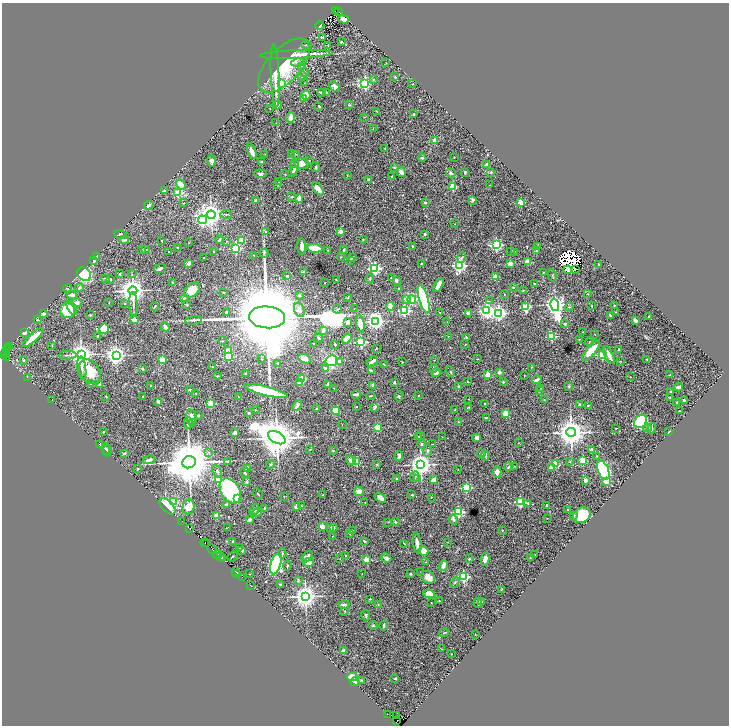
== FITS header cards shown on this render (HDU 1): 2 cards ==
NAXIS1  =                 1454
NAXIS2  =                 1447

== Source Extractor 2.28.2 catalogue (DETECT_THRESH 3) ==
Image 1454 x 1447 px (HDU 1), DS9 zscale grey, zoomed out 1/2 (1 PNG px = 2 x 2 image px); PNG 731 x 728 px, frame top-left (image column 2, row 1446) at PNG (2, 3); each listed source drawn as its Kron ellipse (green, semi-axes under 4 px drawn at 4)
Background 1.34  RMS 0.027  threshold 0.0818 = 3 sigma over >= 5 px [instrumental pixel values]
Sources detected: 577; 69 cannot appear on this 1/2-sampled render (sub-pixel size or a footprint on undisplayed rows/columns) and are neither listed nor drawn; of the other 508, the 500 brightest by FLUX_AUTO listed and drawn (8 fainter detections omitted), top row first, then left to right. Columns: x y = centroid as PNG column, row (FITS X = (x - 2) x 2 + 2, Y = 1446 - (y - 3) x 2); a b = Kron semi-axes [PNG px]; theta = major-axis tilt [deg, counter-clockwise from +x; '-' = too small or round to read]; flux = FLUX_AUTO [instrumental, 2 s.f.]
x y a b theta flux
335 10 3 2 - 360
339 11 2 1 - 290
344 19 5 3 - 49
320 26 4 3 - 6.7
323 37 3 2 - 9
341 42 3 2 - 5.6
306 45 5 3 - 4.9
328 46 2 1 - 1.5
296 54 36 3 3 74
297 62 6 4 15 14
386 63 2 1 - 1.5
284 65 33 16 48 260
302 67 4 3 - 5.2
305 73 4 4 - 7.2
275 76 31 3 -87 79
302 76 4 4 - 7
395 77 2 2 - 12
373 79 3 3 - 4.4
282 83 4 2 - 100
304 83 3 2 - 1.7
365 83 4 3 - 840
413 84 3 3 - 3.3
334 86 6 3 -45 19
321 92 4 2 - 10
327 93 3 2 - 5.3
306 95 5 4 - 72
303 98 4 3 - 14
277 105 4 3 - 12
349 105 4 3 - 4.9
319 106 3 2 - 4.5
270 109 2 2 - 2.7
377 112 3 2 - 4.9
414 114 2 2 - 5.5
291 117 5 3 - 41
365 117 3 2 - 3.1
276 123 2 2 - 1.8
373 128 3 2 - 2.1
434 140 2 2 - 89
385 148 2 2 - 5
252 151 8 3 -68 31
291 153 3 2 - 2.6
265 154 2 2 - 1.9
295 154 3 2 - 4.1
454 157 2 2 - 2.8
422 158 4 4 - 6.3
212 161 5 4 - 13
309 161 2 2 - 6.9
261 162 2 2 - 6.2
301 164 7 5 -7 40
486 165 4 2 - 12
294 167 7 4 80 21
315 167 5 3 - 6.5
394 167 4 3 - 4.7
293 172 5 3 - 6.9
401 172 5 3 - 29
465 172 3 2 - 11
491 172 2 2 - 14
451 173 5 3 - 7.8
260 174 6 3 -6 12
285 174 2 2 - 2.7
347 175 2 1 - 3.4
392 176 2 2 - 6.1
369 180 2 2 - 42
278 182 2 2 - 2
181 184 5 3 - 100
278 185 3 3 - 4.9
490 185 2 1 - 1.7
453 186 3 3 - 280
318 189 8 3 -52 45
164 191 2 2 - 12
178 193 3 3 - 290
292 197 4 2 - 3.3
299 198 4 3 - 21
473 200 4 3 - 11
255 201 3 3 - 12
425 202 2 2 - 25
521 202 2 2 - 130
183 203 3 2 - 2.9
149 205 4 3 - 9.9
226 214 6 2 8 4.8
211 215 4 4 - 4500
203 220 4 3 - 700
455 224 2 2 - 1.9
266 231 3 3 - 5
340 232 2 2 - 71
120 234 6 4 -18 9
424 234 3 2 - 5.4
363 239 3 2 - 3.5
124 240 5 4 - 21
219 240 4 3 - 8.2
242 240 4 4 - 53
162 241 2 2 - 6.8
226 242 2 2 - 1.9
189 243 2 1 - 2.4
496 245 3 3 - 1100
302 246 8 3 -87 45
177 247 2 1 - 1.9
413 247 3 2 - 9.4
538 247 4 4 - 6.6
236 248 3 3 - 640
315 248 8 3 -6 120
142 249 3 2 - 3.4
146 250 3 2 - 2.6
328 250 3 2 - 2.4
344 250 3 2 - 6.3
537 250 4 3 - 17
169 251 2 2 - 3.5
511 251 3 2 - 2.2
214 252 3 3 - 5
514 252 2 1 - 1.8
264 253 4 3 - 6.1
253 255 2 2 - 1.7
97 256 2 2 - 3.8
203 257 2 2 - 2.2
341 257 2 2 - 1.7
352 258 3 2 - 3.4
462 258 5 3 - 5.9
94 260 3 3 - 27
351 260 3 2 - 4.3
527 262 2 2 - 160
189 263 2 2 - 61
421 264 2 2 - 4.5
510 264 2 2 - 78
459 265 3 3 - 1200
599 265 3 2 - 3.3
160 268 6 3 21 11
375 268 3 3 - 790
576 269 2 1 - 5
568 270 4 3 - 13
304 272 2 2 - 43
543 272 3 2 - 2.6
84 274 7 6 - 510
120 274 3 3 - 3.8
132 274 3 2 - 4.1
552 275 6 2 -77 5.1
287 276 3 2 - 5.2
391 277 3 2 - 4.6
495 277 2 2 - 73
105 279 4 3 - 5.7
110 279 3 3 - 7.4
370 279 5 3 - 6.4
336 280 2 2 - 2.4
396 280 3 2 - 19
172 282 3 3 - 4.7
325 283 3 2 - 2.5
534 284 3 2 - 4
438 285 7 3 61 48
513 287 2 2 - 3.8
80 288 4 3 - 11
398 288 3 2 - 2.7
68 289 4 3 - 5
192 290 9 6 40 90
523 290 2 2 - 2.4
133 291 4 4 - 6700
223 292 2 2 - 8.4
504 294 2 2 - 2.9
588 294 3 1 - 2
72 295 5 3 - 17
299 295 4 2 - 5
184 298 4 3 - 12
348 298 2 2 - 3.2
407 299 2 2 - 46
412 299 4 4 - 230
424 299 14 4 -74 600
489 301 3 2 - 3.5
109 302 2 1 - 1.6
77 303 5 4 - 14
125 304 2 2 - 4.1
133 304 12 2 -87 10
187 305 4 3 - 4.9
555 305 6 4 -76 3100
614 305 2 2 - 4.4
390 306 4 3 - 68
592 306 2 2 - 5.7
155 307 3 2 - 6.3
526 307 3 3 - 320
569 307 4 2 - 4.3
72 308 7 4 -60 19
354 308 2 1 - 1.6
337 309 4 2 - 4.4
299 310 7 5 -68 25
404 310 3 3 - 530
67 311 7 7 - 140
487 311 4 4 - 1600
226 312 3 3 - 15
440 312 2 2 - 3
616 312 2 2 - 2.5
468 313 4 3 - 17
498 313 4 3 - 1500
43 314 2 2 - 51
90 315 3 3 - 3.3
610 315 4 2 - 8.5
649 316 2 2 - 4.2
267 317 18 11 -5 160000
37 320 3 2 - 3.9
134 320 2 2 - 51
194 320 8 2 7 9.7
635 320 3 2 - 14
376 321 4 4 - 2300
348 322 4 4 - 16
447 322 2 2 - 2.3
360 324 9 4 -81 61
565 324 3 3 - 6.8
165 327 5 3 - 23
104 329 5 4 - 94
323 331 4 3 - 18
583 332 2 1 - 1.8
24 333 4 3 - 26
595 334 2 2 - 2.6
97 336 2 2 - 3.2
448 336 2 2 - 2.9
551 336 3 3 - 330
33 337 13 3 43 120
466 337 3 2 - 4.7
319 338 5 2 - 7.9
347 339 5 4 - 35
579 339 3 2 - 1.6
222 341 2 2 - 2.8
361 342 3 3 - 650
589 342 4 2 - 3.3
314 344 2 1 - 2.9
335 344 2 2 - 6.3
465 344 2 1 - 2.5
52 345 2 2 - 4.2
9 346 2 1 - 130
8 348 4 2 - 130
376 348 3 2 - 1.9
6 350 2 1 - 150
619 350 2 2 - 16
228 351 2 2 - 90
591 351 13 4 50 94
6 353 3 1 - 88
81 354 4 4 - 5200
3 355 2 2 - 120
68 355 8 2 1 8.8
116 355 4 4 - 3000
602 355 3 3 - 310
609 355 10 3 -66 37
228 356 3 3 - 410
6 357 2 1 - 34
162 359 2 2 - 110
261 359 4 2 - 4.2
304 359 7 4 -23 37
477 359 2 2 - 2
24 360 3 3 - 9.6
434 360 2 2 - 2.4
647 360 4 3 - 3.8
331 361 6 5 - 290
340 361 3 3 - 18
372 361 6 2 35 17
620 361 3 2 - 2.9
402 362 2 2 - 2.5
278 363 2 2 - 5.2
384 365 3 2 - 3.6
212 367 2 2 - 3.4
531 367 2 2 - 3.7
82 368 12 3 -83 15
434 368 4 3 - 5.4
143 369 3 2 - 5.9
325 369 2 2 - 44
371 370 4 2 - 4.3
90 372 13 10 -60 130
450 372 5 2 - 4.7
499 372 2 2 - 49
436 373 4 3 - 19
246 374 3 2 - 7.9
488 375 2 2 - 120
524 375 2 1 - 2.3
670 375 3 2 - 4.8
217 376 2 1 - 3
27 377 3 2 - 1.7
630 377 2 1 - 1.5
302 379 4 4 - 58
537 380 5 2 - 24
467 381 2 1 - 2.2
394 382 2 2 - 20
503 382 2 2 - 16
300 383 4 3 - 51
91 384 4 3 - 4.1
328 384 4 3 - 8.6
100 385 2 2 - 34
373 385 3 2 - 21
150 386 2 2 - 13
458 386 2 2 - 7
569 386 3 2 - 5.1
679 387 4 3 - 14
334 388 3 1 - 1.9
541 388 2 2 - 1.8
191 390 4 2 - 16
266 391 22 4 -14 380
539 391 3 2 - 2.8
671 391 3 2 - 6.7
196 394 2 2 - 1.5
356 394 5 2 - 15
418 395 2 2 - 7.1
106 396 2 2 - 3.8
143 396 3 2 - 3.3
371 396 4 2 - 3.2
399 396 5 3 - 6.8
238 397 2 2 - 2.8
670 398 3 2 - 3.4
52 399 2 2 - 1.7
469 399 2 2 - 2.1
544 400 2 2 - 3.4
158 401 3 2 - 7.2
684 401 3 2 - 15
677 402 2 2 - 4.5
211 404 3 3 - 260
485 404 2 2 - 6.4
297 405 6 3 53 12
580 405 3 2 - 11
588 405 3 2 - 6.1
356 407 2 2 - 4.5
375 407 3 2 - 17
469 407 4 2 - 5
316 409 3 3 - 6.2
255 410 2 2 - 2
455 410 2 1 - 2.5
336 411 5 4 - 67
679 411 2 1 - 2.7
248 413 2 2 - 5.4
506 413 3 3 - 190
198 415 2 2 - 6.1
191 417 7 5 -85 48
486 418 3 3 - 11
458 422 3 3 - 3.9
641 422 7 5 43 380
188 423 6 4 -80 11
192 423 3 3 - 9.3
342 424 2 2 - 1.8
377 427 3 3 - 240
616 428 2 1 - 3
647 428 4 3 - 6
652 428 5 3 - 7.1
103 432 2 2 - 3.7
571 432 4 4 - 8200
669 432 4 1 - 5
235 433 3 2 - 26
421 435 2 2 - 3.6
419 436 3 2 - 4.6
442 437 2 1 - 1.8
277 438 9 5 -28 18000
477 438 3 3 - 39
518 443 2 2 - 1.4
99 444 2 2 - 1.9
422 444 4 3 - 7.3
432 444 3 2 - 2.6
106 449 6 4 -81 8
310 449 3 2 - 3.7
592 450 4 3 - 17
107 451 6 3 -89 7.6
333 451 2 2 - 11
427 451 6 4 86 9.5
124 453 3 2 - 7.5
209 453 4 3 - 5.9
481 454 4 2 - 4.4
399 456 5 2 - 22
485 456 5 3 - 7.4
597 456 2 1 - 2.2
149 460 6 3 14 19
351 460 5 3 - 21
228 461 4 3 - 4.6
583 461 3 3 - 250
189 462 7 6 - 35000
357 462 2 2 - 120
570 462 3 2 - 2.7
271 464 4 4 - 7.6
377 464 3 2 - 3.4
555 464 3 2 - 120
421 465 4 4 - 4500
514 466 2 2 - 2.3
508 467 4 2 - 9.5
551 467 4 3 - 26
247 468 4 3 - 19
138 469 2 2 - 6
458 470 2 1 - 2.3
603 470 10 5 -68 460
217 471 7 4 -65 12
497 472 5 4 - 30
245 473 5 3 - 8
415 477 5 3 - 9.8
396 478 2 2 - 4.3
218 479 4 3 - 200
417 479 4 3 - 7.7
433 480 4 3 - 26
586 480 2 2 - 55
606 481 3 3 - 230
247 482 3 3 - 7.6
466 487 3 3 - 460
230 491 13 9 -58 640
359 492 5 4 - 36
258 494 6 2 -58 4.3
323 495 3 1 - 2.2
412 495 2 2 - 4.1
284 496 3 2 - 2.1
431 497 2 2 - 3.2
238 498 2 2 - 66
380 498 6 3 -36 30
174 502 3 3 - 150
520 502 3 3 - 460
365 503 2 2 - 1.7
528 503 4 3 - 4.9
226 505 4 3 - 13
167 506 10 5 -45 210
301 506 2 2 - 3.8
547 506 2 2 - 21
188 507 7 6 - 84
296 507 3 2 - 45
264 508 3 2 - 7
254 510 6 4 50 15
568 510 3 2 - 2.8
458 512 3 3 - 600
257 513 5 3 - 5.8
217 515 2 2 - 120
574 515 4 3 - 5.6
582 515 9 7 29 250
547 518 2 2 - 1.8
250 520 3 3 - 18
454 520 5 3 - 16
182 521 2 1 - 22
395 521 4 3 - 4.2
388 522 2 2 - 2.9
322 526 2 2 - 77
228 527 4 2 - 2.9
333 527 3 3 - 12
190 528 2 1 - 88
331 528 4 2 - 9.7
502 530 3 2 - 4.1
352 531 2 2 - 3.9
349 533 3 2 - 4.2
332 536 3 2 - 1.7
233 541 3 2 - 7.6
364 541 3 2 - 8.9
447 542 3 2 - 2.1
205 543 3 1 - 150
206 543 3 2 - 200
404 543 3 2 - 3
417 543 10 3 -81 23
240 548 4 2 - 7.1
212 549 5 2 - 380
242 550 3 2 - 10
424 551 5 4 - 87
282 553 5 3 - 6.9
218 555 4 1 - 280
346 555 2 1 - 1.7
535 555 2 1 - 1.5
232 556 6 2 40 3.8
220 557 3 2 - 290
307 557 7 3 47 20
222 558 2 1 - 92
340 558 3 2 - 1.8
386 558 5 3 - 28
530 558 3 2 - 4.6
469 559 3 2 - 4.2
485 559 6 3 77 39
366 560 3 2 - 160
308 562 5 3 - 23
426 562 2 2 - 2.6
276 564 10 5 73 1100
443 565 5 3 - 26
287 566 5 2 - 5.5
235 571 2 1 - 62
421 571 2 1 - 1.5
237 573 2 1 - 39
250 574 2 2 - 2.5
362 574 2 1 - 1.4
410 574 2 2 - 7
242 577 2 1 - 100
428 577 7 5 -40 50
463 577 3 3 - 640
298 580 4 3 - 6
455 582 5 3 - 6.6
280 584 2 2 - 7.8
251 586 2 1 - 67
501 589 4 1 - 2.3
429 594 6 4 -8 71
305 596 4 4 - 4500
370 599 3 2 - 2
439 601 3 2 - 2.7
431 602 2 2 - 2.3
482 602 3 2 - 3.1
478 603 5 2 - 12
344 605 5 3 - 16
378 605 4 2 - 2.2
345 611 3 2 - 3.2
366 615 5 3 - 6.9
373 625 5 3 - 5.6
384 625 5 2 - 9.1
444 633 5 2 - 4.1
475 634 2 1 - 2.6
441 649 2 1 - 1.7
343 651 3 2 - 25
451 654 2 1 - 1.7
352 677 5 3 - 120
395 679 3 2 - 4.2
361 681 3 3 - 7.6
355 682 4 3 - 8
387 714 3 1 - 91
396 716 2 1 - 23
397 721 2 1 - 36
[8 fainter detections neither listed nor drawn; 69 sub-pixel or undisplayed-footprint detections neither listed nor drawn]